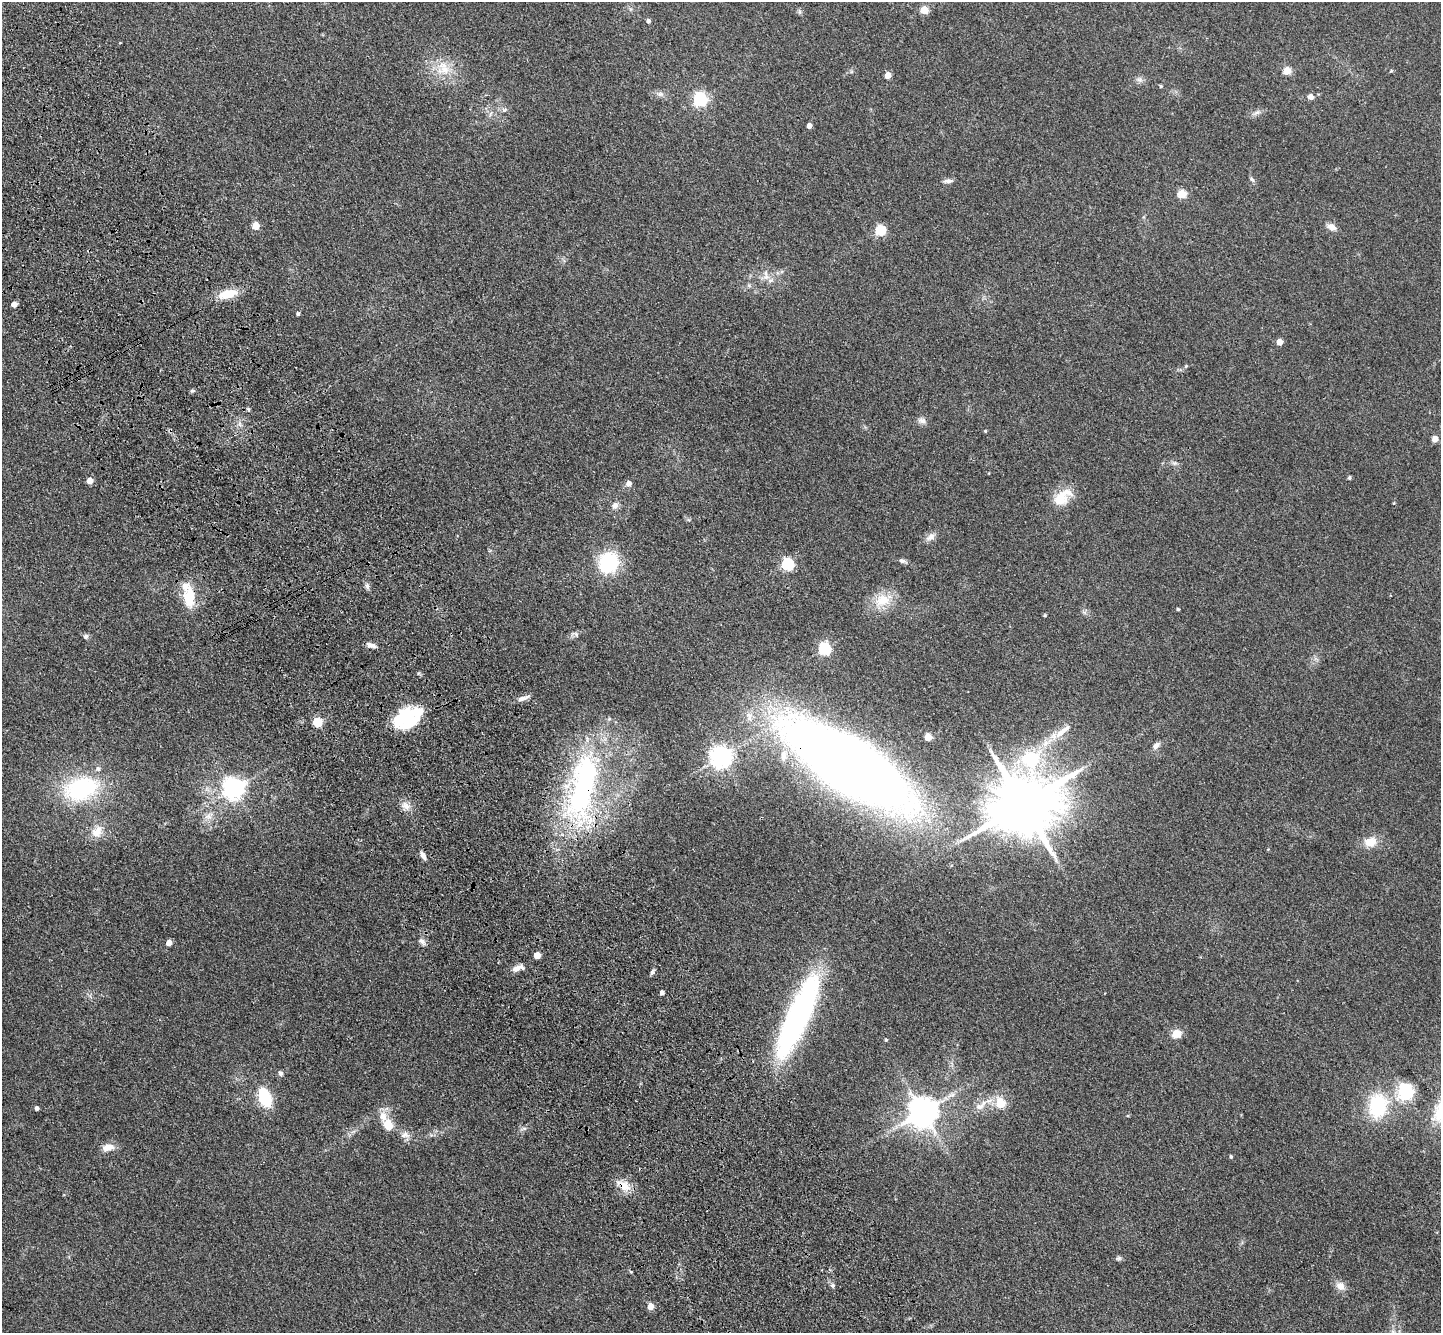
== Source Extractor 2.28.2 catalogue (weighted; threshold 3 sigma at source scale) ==
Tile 11 of 4 x 4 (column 3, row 3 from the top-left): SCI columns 2982-4420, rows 1688-3018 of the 5965 x 5897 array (HDU 1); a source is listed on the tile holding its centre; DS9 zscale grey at full resolution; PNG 1443 x 1335 px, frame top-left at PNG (2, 2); no overlay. Shown black and unused: <1% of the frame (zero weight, under 3 of 4 exposures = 6% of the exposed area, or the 3 px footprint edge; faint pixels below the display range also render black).
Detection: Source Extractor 2.28.2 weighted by HDU 2 'WHT'; one run over the whole footprint, this tile lists its part. Background 0.115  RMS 0.0064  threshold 0.0287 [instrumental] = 3 sigma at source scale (4.5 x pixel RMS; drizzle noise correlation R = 1.50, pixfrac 1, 0.05/0.05 arcsec/px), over >= 5 px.
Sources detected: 100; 3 inside a brighter object's white glare — not listed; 5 inside a brighter listed object's ellipse — not listed separately; the other 92 listed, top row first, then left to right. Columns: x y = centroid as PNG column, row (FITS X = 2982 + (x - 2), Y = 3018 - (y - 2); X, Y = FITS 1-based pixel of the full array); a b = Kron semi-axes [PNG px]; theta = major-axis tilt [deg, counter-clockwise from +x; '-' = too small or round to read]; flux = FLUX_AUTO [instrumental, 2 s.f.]
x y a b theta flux
924 10 5 5 - 19
648 21 4 4 - 1.7
443 68 21 18 -78 14
1287 71 5 5 - 18
1391 71 6 3 18 0.63
888 75 5 4 - 8.7
1140 79 9 6 6 2.2
1161 86 4 4 - 0.75
660 94 9 6 0 2.4
1311 97 7 6 - 3.3
700 99 6 6 - 130
504 110 8 5 17 1.5
1257 113 9 4 9 1.9
809 125 4 4 - 4.4
1252 179 9 5 -52 1.4
948 181 12 6 4 2.2
1182 194 5 5 - 26
256 226 5 5 - 16
1332 227 10 7 -28 4.4
880 230 6 5 - 44
766 276 16 8 -80 4.7
228 294 19 9 14 15
14 304 4 4 - 5.5
298 314 4 4 - 1.2
1280 342 5 4 - 8.7
1186 366 5 4 - 0.7
192 391 7 4 6 0.97
922 420 11 7 -6 2.7
985 431 4 3 - 0.65
1435 439 4 4 - 8.3
1349 478 4 4 - 1.2
90 481 5 5 - 6.8
629 483 6 5 - 4.1
1061 498 24 18 45 14
615 505 9 7 71 3
930 537 14 8 32 3.6
902 561 8 6 -24 1.7
609 562 21 18 61 42
788 564 6 5 - 85
367 586 7 6 - 1.8
189 597 25 13 -88 19
882 600 19 15 21 15
1178 609 3 3 - 0.76
1045 615 4 3 - 0.62
576 634 8 6 -73 1.6
86 636 7 6 - 1.4
371 645 13 5 -18 3
825 649 6 5 - 82
522 699 13 6 22 3.1
408 717 28 19 -73 27
318 722 5 5 - 33
1060 733 18 9 43 7.8
928 737 5 5 - 15
1156 746 10 6 48 3.1
721 757 7 7 - 400
849 765 102 40 -33 1000
233 788 7 7 - 410
583 788 87 28 81 150
81 789 45 28 17 64
1024 804 19 16 35 5800
406 806 14 9 -49 4.8
208 817 10 8 11 3.8
97 832 19 13 45 8.5
1370 842 17 13 10 8.5
423 856 11 5 -59 3
422 941 12 6 -44 2.4
169 943 4 4 - 5.9
537 955 5 4 - 9.9
517 968 14 7 24 4.5
652 972 8 5 58 1.5
662 993 5 4 - 2.2
798 1017 82 20 66 180
1176 1034 8 7 - 9.8
886 1040 4 4 - 0.76
280 1073 7 6 - 1.5
1406 1091 6 6 - 190
265 1098 19 11 -66 26
1000 1103 6 5 - 26
981 1106 22 9 38 8.2
1378 1106 32 22 83 39
37 1108 4 4 - 1.9
923 1112 9 9 - 1100
388 1125 15 11 -62 9
524 1128 7 4 -18 1.2
405 1135 13 9 -6 3.9
108 1148 16 9 14 6
1231 1157 5 4 - 0.84
624 1186 18 11 -32 8.6
1119 1258 8 6 1 1.3
833 1285 6 5 - 1.4
1340 1286 14 10 -43 4.8
651 1306 5 4 - 8.4
Overlapping masked pixels (flux is a lower limit): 4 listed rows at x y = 189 597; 849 765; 583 788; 624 1186